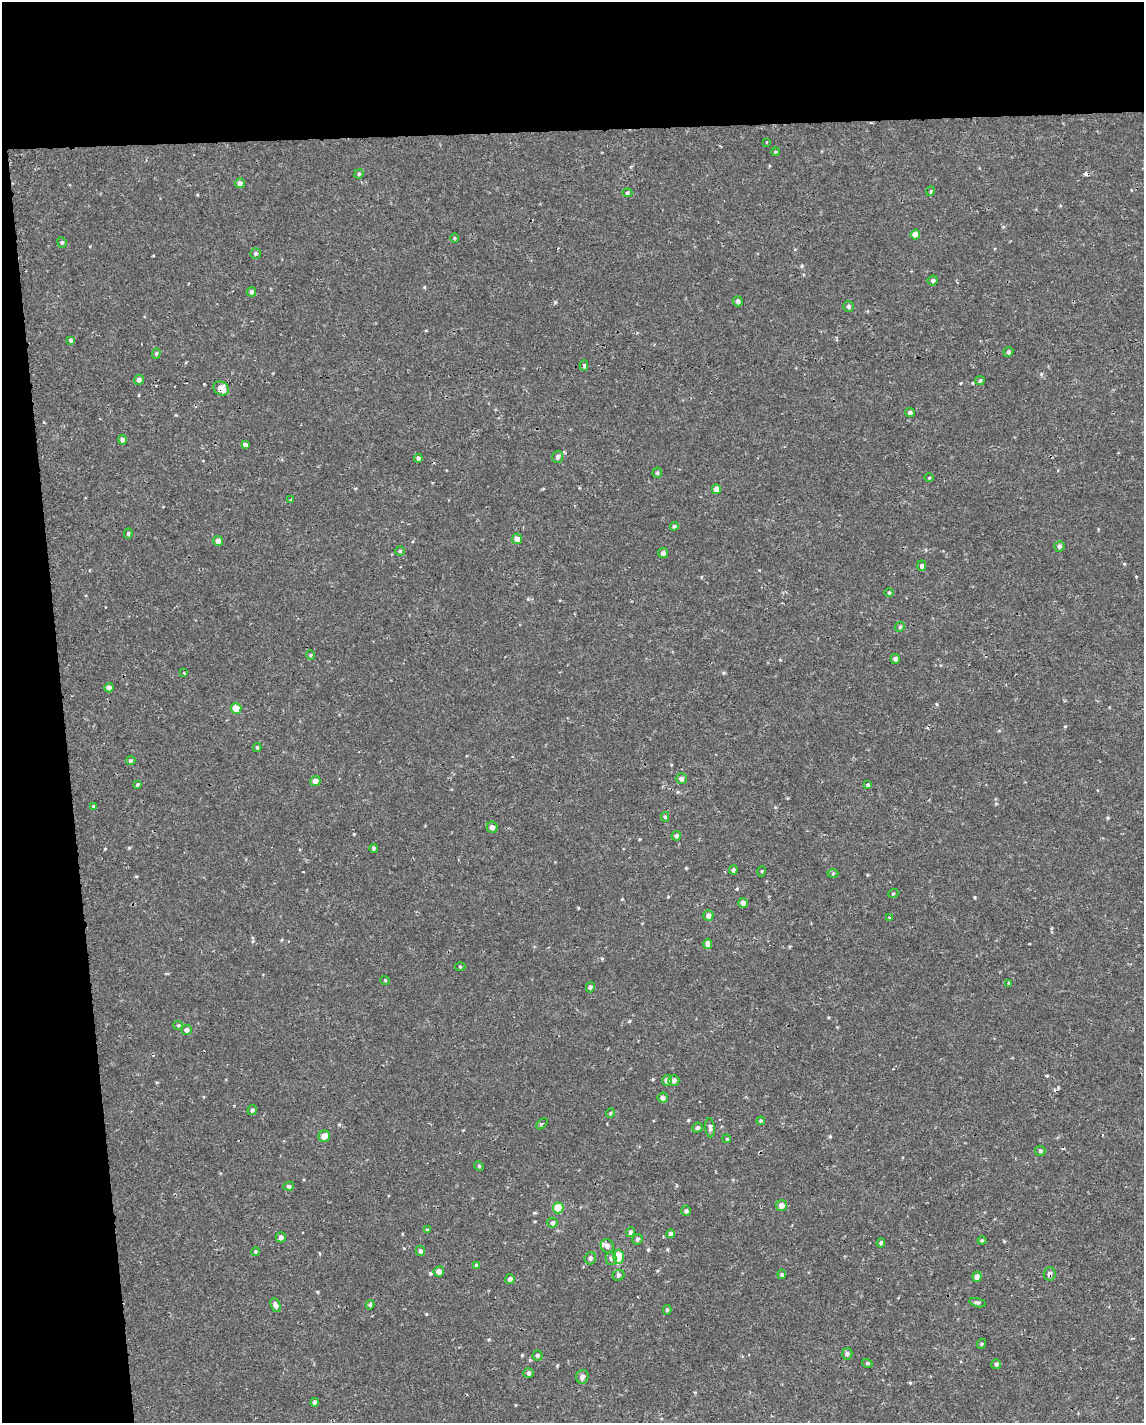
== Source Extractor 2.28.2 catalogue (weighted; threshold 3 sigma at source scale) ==
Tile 1 of 4 x 3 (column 1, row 1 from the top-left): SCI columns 1-1142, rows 2848-4268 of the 4567 x 4316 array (HDU 1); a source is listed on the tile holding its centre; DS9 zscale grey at full resolution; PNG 1146 x 1425 px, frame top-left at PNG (2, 2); each listed source drawn as its Kron ellipse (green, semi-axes under 4 px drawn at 4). Shown black and unused: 14% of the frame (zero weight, under 2 of 3 exposures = <1% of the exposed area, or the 3 px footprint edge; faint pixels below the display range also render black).
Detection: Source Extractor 2.28.2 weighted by HDU 2 'WHT'; one run over the whole footprint, this tile lists its part. Background -3.16e-05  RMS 0.0021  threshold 0.0096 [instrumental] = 3 sigma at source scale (4.5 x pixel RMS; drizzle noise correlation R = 1.50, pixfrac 1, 0.0396/0.0396 arcsec/px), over >= 5 px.
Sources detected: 123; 2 cosmic-ray / hot-pixel residue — neither listed nor drawn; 1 inside a brighter listed object's ellipse — not listed separately; the other 120 listed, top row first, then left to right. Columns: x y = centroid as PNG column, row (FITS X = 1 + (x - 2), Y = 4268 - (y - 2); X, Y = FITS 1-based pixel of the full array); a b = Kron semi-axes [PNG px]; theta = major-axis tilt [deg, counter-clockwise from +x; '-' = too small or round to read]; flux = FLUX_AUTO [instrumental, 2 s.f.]
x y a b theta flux
766 142 3 2 - 0.25
775 152 4 3 - 0.18
359 174 5 4 - 0.27
240 183 5 5 - 0.71
931 191 5 3 - 0.19
627 193 5 4 - 0.33
915 234 5 4 - 1.7
454 238 5 3 - 0.21
62 242 5 4 - 0.28
255 254 5 5 - 0.39
933 280 5 4 - 0.42
251 292 5 4 - 0.45
738 301 5 4 - 0.6
848 306 5 5 - 0.49
71 340 3 3 - 1.6
1008 352 5 4 - 0.41
156 353 5 4 - 0.27
584 366 5 4 - 0.48
139 380 5 5 - 0.66
980 381 5 4 - 0.25
221 388 8 6 -31 1.7
910 412 5 4 - 0.47
122 440 5 4 - 0.65
245 445 4 4 - 2.3
558 457 6 5 - 0.68
418 458 4 4 - 0.49
657 473 5 5 - 0.27
929 478 4 3 - 0.18
716 489 5 4 - 1.3
291 500 4 3 - 0.19
674 526 4 4 - 0.32
128 533 5 4 - 0.28
517 539 5 5 - 1.1
218 541 5 5 - 0.85
1059 546 5 5 - 0.48
400 551 5 4 - 0.27
663 553 5 5 - 0.65
922 566 5 4 - 0.57
889 593 5 3 - 0.2
900 627 5 4 - 0.27
311 655 5 3 - 0.18
895 659 5 4 - 0.52
184 673 3 3 - 0.25
109 688 4 4 - 0.79
236 708 5 5 - 2.8
257 747 4 4 - 0.25
131 761 5 4 - 0.33
681 779 5 5 - 0.69
315 781 5 5 - 1.1
137 785 4 3 - 2.4
868 785 4 3 - 0.22
94 806 4 3 - 0.2
665 817 5 4 - 0.35
492 827 5 5 - 0.86
676 836 5 4 - 0.35
374 849 4 3 - 0.37
733 870 4 4 - 0.41
762 871 5 3 - 0.18
833 873 5 3 - 0.22
893 894 5 3 - 0.18
743 903 5 5 - 0.82
708 916 5 5 - 0.91
889 918 3 2 - 0.39
708 944 5 4 - 1.2
460 966 5 3 - 0.2
385 980 5 3 - 0.18
1009 983 3 3 - 0.44
590 987 5 4 - 0.44
178 1025 5 4 - 0.25
187 1030 5 5 - 0.72
667 1080 5 5 - 1
674 1081 5 5 - 0.67
663 1098 5 5 - 0.68
252 1110 5 4 - 0.4
610 1113 5 3 - 0.17
761 1121 4 3 - 0.24
542 1124 6 2 44 0.22
697 1128 5 5 - 0.42
710 1128 9 4 -85 0.52
324 1136 6 5 - 1.5
727 1139 4 3 - 0.2
1040 1151 5 5 - 0.32
479 1166 5 4 - 0.24
289 1186 5 4 - 0.36
781 1205 5 5 - 1
558 1208 5 5 - 5.1
686 1211 5 4 - 0.46
552 1223 5 5 - 0.43
427 1230 3 3 - 0.2
630 1232 5 4 - 0.38
671 1234 4 4 - 0.5
281 1237 5 5 - 0.64
637 1239 5 5 - 0.37
982 1240 4 4 - 0.25
881 1243 5 4 - 0.3
607 1246 7 6 - 0.7
420 1251 5 4 - 0.46
256 1252 4 4 - 0.31
618 1257 7 5 88 4.4
590 1258 6 5 - 0.6
611 1258 6 5 - 0.52
476 1265 3 3 - 0.59
439 1271 5 5 - 0.94
782 1274 5 4 - 0.3
1049 1274 7 6 - 0.66
618 1275 6 5 - 0.39
977 1277 5 4 - 1
510 1279 5 5 - 0.61
978 1303 8 4 -14 0.38
276 1305 7 4 -67 0.71
370 1305 4 3 - 0.33
667 1310 5 4 - 0.28
981 1344 5 3 - 0.2
847 1354 6 5 - 0.46
537 1355 5 5 - 0.39
867 1363 5 3 - 0.25
996 1364 5 4 - 0.37
528 1373 5 5 - 0.49
582 1377 7 6 - 0.84
315 1402 4 4 - 0.68
Overlapping masked pixels (flux is a lower limit): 2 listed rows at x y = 221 388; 1049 1274